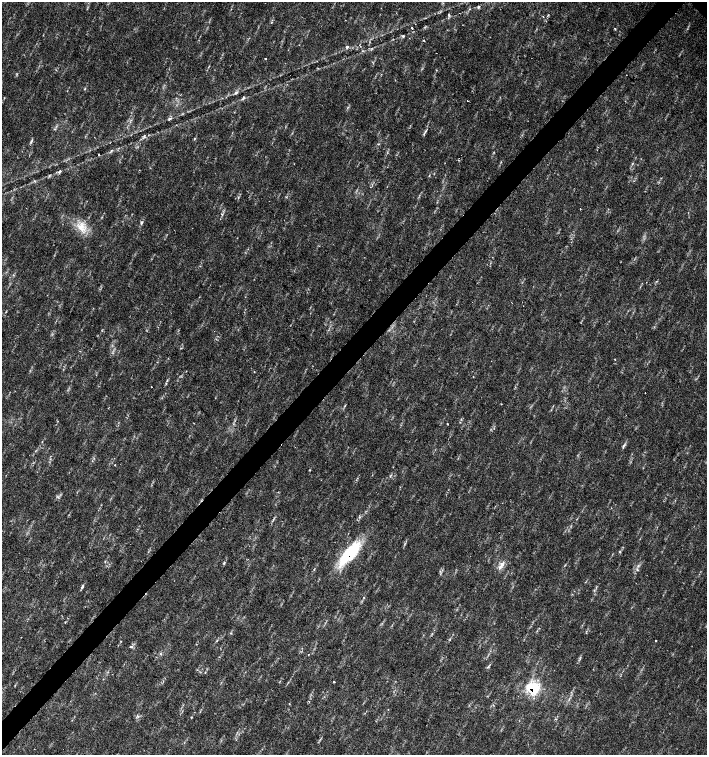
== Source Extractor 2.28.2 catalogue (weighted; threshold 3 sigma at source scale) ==
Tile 7 of 4 x 4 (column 3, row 2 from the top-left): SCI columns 3044-4453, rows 3013-4517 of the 6023 x 6029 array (HDU 1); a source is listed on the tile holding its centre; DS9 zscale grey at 2 x 2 block average (1 PNG px = mean of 2 x 2 image px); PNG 709 x 757 px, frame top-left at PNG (2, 2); no overlay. Shown black and unused: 4% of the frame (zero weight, under 2 of 3 exposures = <1% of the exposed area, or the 3 px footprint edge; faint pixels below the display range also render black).
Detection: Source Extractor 2.28.2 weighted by HDU 2 'WHT'; one run over the whole footprint, this tile lists its part. Background 0.0334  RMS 0.0041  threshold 0.0185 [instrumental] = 3 sigma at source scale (4.5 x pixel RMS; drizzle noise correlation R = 1.50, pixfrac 1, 0.0396/0.0396 arcsec/px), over >= 5 px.
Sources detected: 55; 2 cosmic-ray / hot-pixel residue — not listed; the other 53 listed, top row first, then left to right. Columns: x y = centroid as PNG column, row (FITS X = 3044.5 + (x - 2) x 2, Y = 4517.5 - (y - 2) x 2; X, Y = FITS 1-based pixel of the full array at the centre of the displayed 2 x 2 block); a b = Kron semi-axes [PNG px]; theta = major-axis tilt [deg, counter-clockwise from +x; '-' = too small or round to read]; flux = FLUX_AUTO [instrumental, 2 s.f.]
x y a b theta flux
479 6 4 3 - 0.95
449 15 4 3 - 1.6
543 17 2 2 - 0.68
412 28 2 2 - 1.8
615 29 3 2 - 0.82
403 36 2 2 - 1.9
423 40 3 2 - 1
347 47 3 3 - 1.8
436 53 2 2 - 0.56
265 59 2 2 - 2.5
209 66 3 2 - 0.52
626 75 2 2 - 0.81
85 89 4 2 - 0.64
236 93 5 3 - 1.7
243 98 5 3 - 1.6
468 101 2 2 - 0.95
170 118 5 2 - 1.3
425 131 7 2 57 1.6
144 136 4 3 - 1.3
194 138 4 2 - 0.68
32 141 6 2 67 1.3
111 151 8 2 48 1.2
99 154 2 2 - 0.67
59 171 5 3 - 1.4
49 176 5 2 - 0.79
580 209 2 2 - 0.37
222 214 3 2 - 0.82
141 223 5 3 - 1.8
81 227 16 11 -74 14
615 359 2 2 - 0.49
254 371 2 2 - 0.49
151 387 2 2 - 0.44
645 393 2 2 - 0.84
447 424 2 2 - 0.71
115 465 2 2 - 0.69
310 470 3 2 - 0.57
278 492 2 2 - 0.5
359 517 3 2 - 1.1
620 551 4 2 - 0.84
349 553 31 11 47 56
224 563 4 3 - 1
501 565 13 5 55 5.4
314 569 3 2 - 0.63
82 587 6 3 69 1.7
655 641 2 2 - 0.75
131 647 2 2 - 2.9
160 654 3 2 - 1.1
308 654 2 2 - 0.46
488 667 4 2 - 0.85
334 682 2 2 - 1.5
533 687 9 8 - 42
289 704 3 2 - 0.41
388 709 2 2 - 0.35
Overlapping masked pixels (flux is a lower limit): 2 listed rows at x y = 349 553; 533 687
Diffuse or blended objects may show on this block-average render without a row.